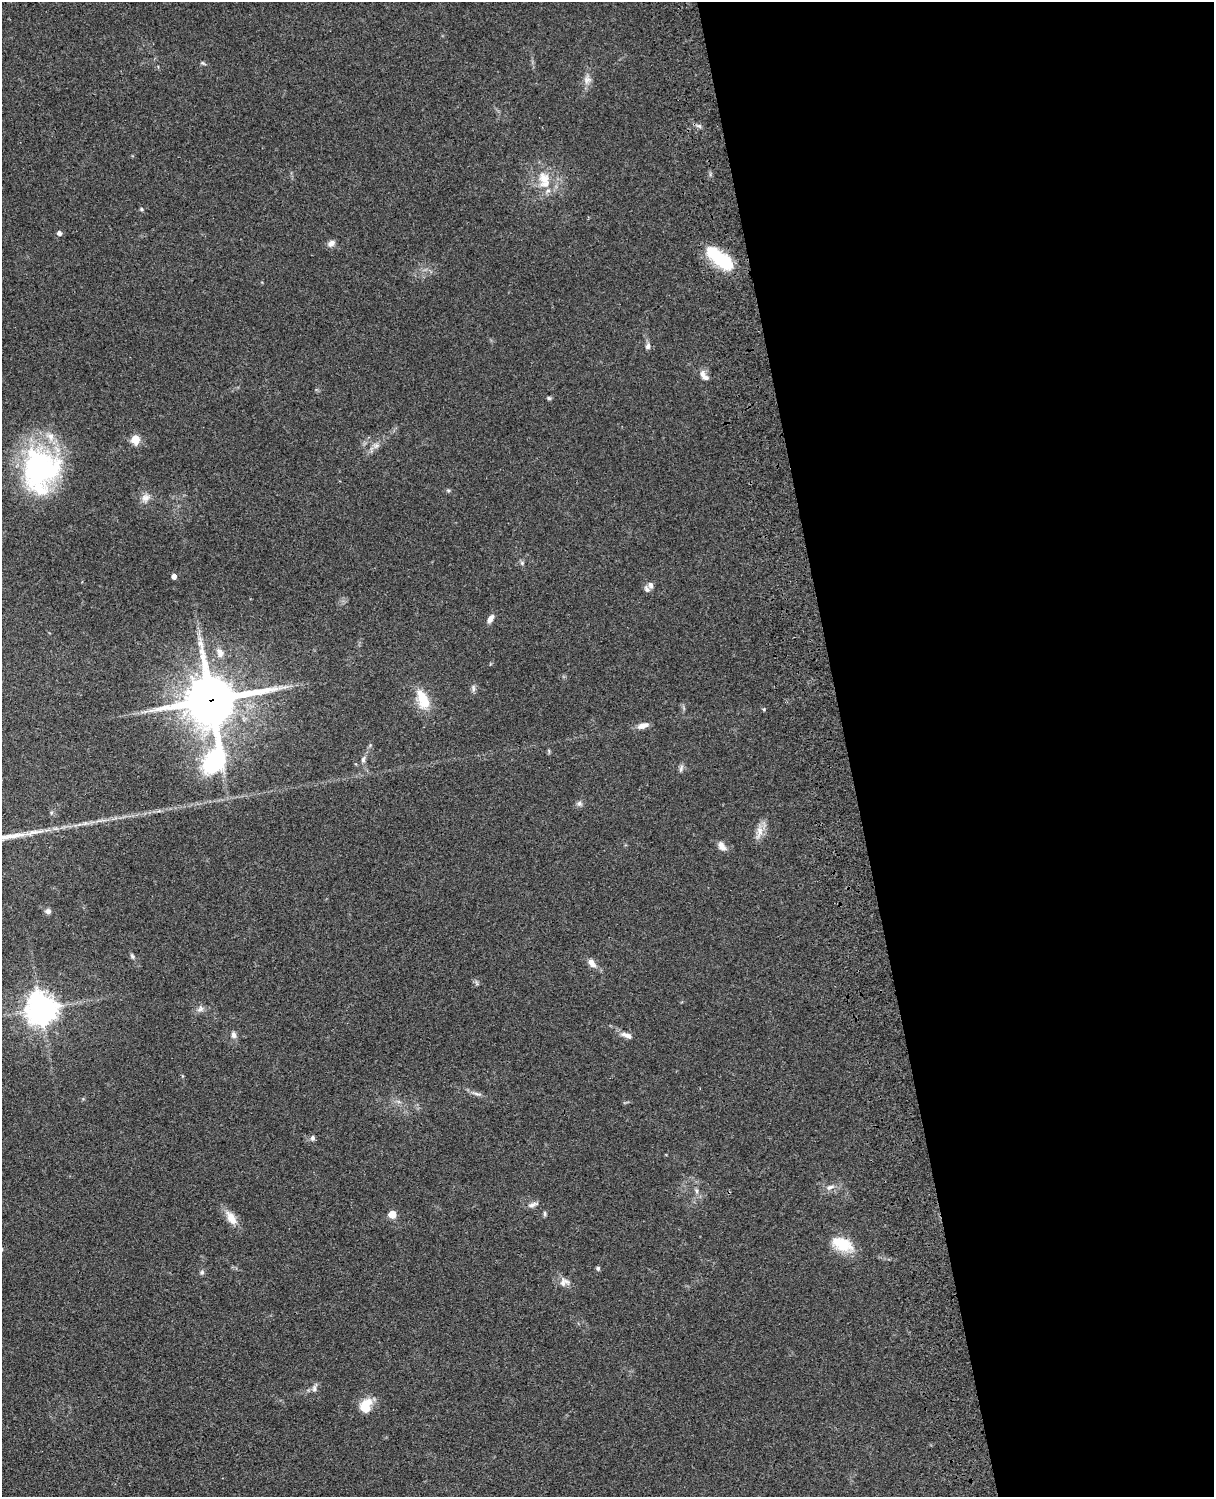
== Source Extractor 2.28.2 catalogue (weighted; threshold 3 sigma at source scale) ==
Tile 8 of 4 x 3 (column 4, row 2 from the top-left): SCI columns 3757-4968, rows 1773-3267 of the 5087 x 4925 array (HDU 1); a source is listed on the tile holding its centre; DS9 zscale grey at full resolution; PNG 1216 x 1499 px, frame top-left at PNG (2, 2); no overlay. Shown black and unused: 30% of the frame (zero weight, under 3 of 4 exposures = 6% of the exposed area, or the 3 px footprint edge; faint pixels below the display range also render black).
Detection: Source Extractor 2.28.2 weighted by HDU 2 'WHT'; one run over the whole footprint, this tile lists its part. Background 0.0916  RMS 0.0062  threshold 0.0281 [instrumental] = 3 sigma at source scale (4.5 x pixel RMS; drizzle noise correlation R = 1.50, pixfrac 1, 0.05/0.05 arcsec/px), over >= 5 px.
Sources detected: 58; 1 inside a brighter object's white glare — not listed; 4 inside a brighter listed object's ellipse — not listed separately; the other 53 listed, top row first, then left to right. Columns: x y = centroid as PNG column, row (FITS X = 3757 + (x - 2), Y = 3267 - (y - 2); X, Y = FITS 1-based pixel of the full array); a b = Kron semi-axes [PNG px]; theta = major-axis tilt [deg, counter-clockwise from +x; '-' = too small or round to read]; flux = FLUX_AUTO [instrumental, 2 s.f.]
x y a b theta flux
203 63 8 4 -35 0.87
587 80 12 9 71 3.9
699 126 6 5 - 1.4
544 178 19 16 -71 13
141 209 5 4 - 0.83
59 233 5 4 - 2.3
331 243 9 6 28 3.3
720 258 34 12 -37 36
648 346 9 6 82 2
704 376 15 7 -54 4.1
549 398 5 5 - 0.94
135 439 5 5 - 24
376 445 9 7 54 2.6
40 469 49 39 86 120
448 490 6 5 - 0.95
145 498 12 11 - 4.3
522 563 6 6 - 1.2
174 576 4 4 - 3.4
651 585 9 6 -71 2
490 619 10 6 59 3.2
220 653 13 9 -76 5
473 688 11 5 -86 1.7
422 696 19 15 -55 12
211 700 18 16 12 3100
764 709 4 4 - 0.74
643 726 15 7 17 3.8
216 759 34 19 75 81
363 759 9 5 73 1.8
681 768 11 5 72 1.8
579 803 8 7 - 1.9
759 832 23 8 76 5.8
722 846 12 7 -57 4.1
48 911 7 6 - 2.2
132 956 7 6 - 1.3
592 963 12 7 -51 4.2
41 1009 10 9 - 910
200 1009 11 7 30 2.6
234 1035 9 6 -74 2.4
627 1035 16 6 -21 3.6
477 1094 16 4 -12 2.2
313 1138 7 6 - 1.6
830 1187 13 6 22 3
696 1191 8 5 -83 1.6
533 1205 15 6 19 2.7
545 1213 7 4 86 1
392 1214 5 5 - 14
231 1218 21 11 -57 7.6
842 1244 26 15 -24 18
598 1268 5 5 - 1.2
202 1272 7 6 - 1.4
564 1282 14 11 18 4.6
314 1388 13 6 71 2.3
365 1406 17 13 69 12
Overlapping masked pixels (flux is a lower limit): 2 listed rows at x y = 720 258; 211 700